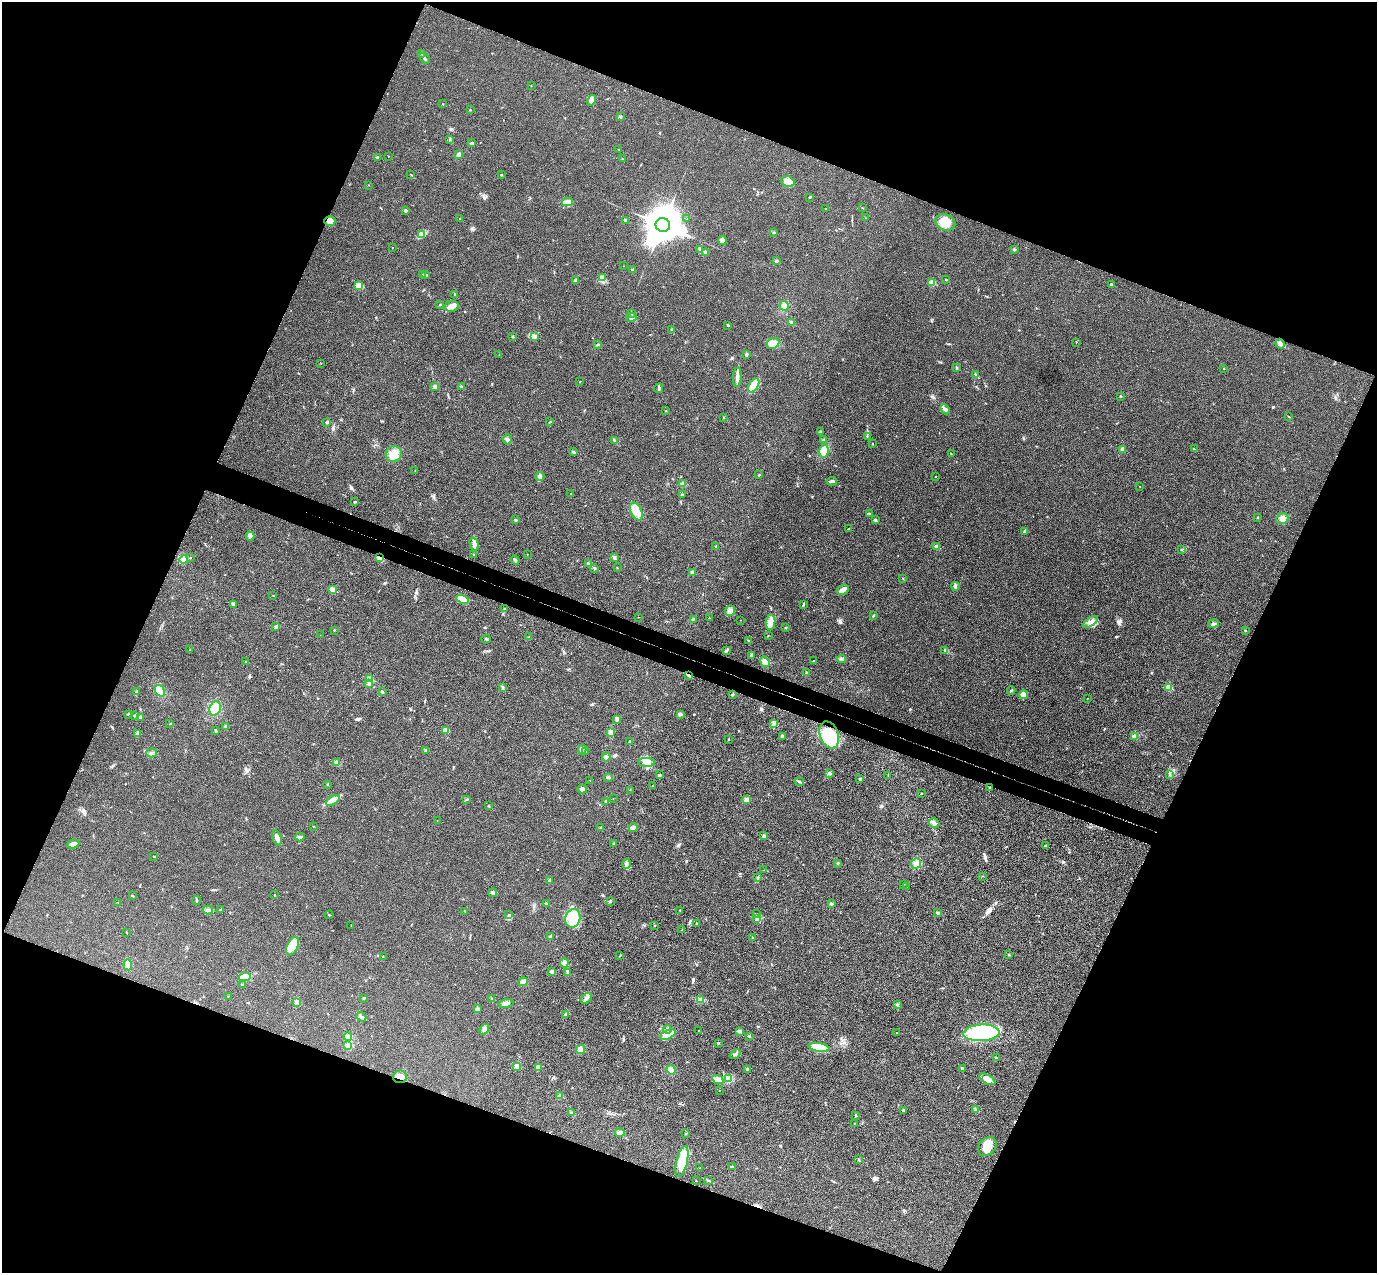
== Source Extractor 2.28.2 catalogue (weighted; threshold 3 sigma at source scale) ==
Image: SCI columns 31-5530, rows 325-5406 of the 5557 x 5599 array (HDU 1 of 3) = the unmasked area's bounding box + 8 px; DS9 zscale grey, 4 x 4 block average (1 PNG px = mean of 4 x 4 image px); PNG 1379 x 1275 px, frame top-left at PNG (2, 2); each listed source drawn as its Kron ellipse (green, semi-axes under 4 px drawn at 4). Shown black and unused: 44% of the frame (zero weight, under 3 of 4 exposures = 6% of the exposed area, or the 3 px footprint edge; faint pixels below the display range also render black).
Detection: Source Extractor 2.28.2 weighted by HDU 2 'WHT'. Background 0.0192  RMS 0.0061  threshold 0.0275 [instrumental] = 3 sigma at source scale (4.5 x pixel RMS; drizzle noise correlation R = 1.50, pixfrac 1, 0.05/0.05 arcsec/px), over >= 5 px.
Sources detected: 345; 2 inside a brighter object's white glare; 2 cosmic-ray / hot-pixel residue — neither listed nor drawn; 3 coinciding with a brighter row at this scale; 9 inside a brighter listed object's ellipse — not listed separately; the other 329 listed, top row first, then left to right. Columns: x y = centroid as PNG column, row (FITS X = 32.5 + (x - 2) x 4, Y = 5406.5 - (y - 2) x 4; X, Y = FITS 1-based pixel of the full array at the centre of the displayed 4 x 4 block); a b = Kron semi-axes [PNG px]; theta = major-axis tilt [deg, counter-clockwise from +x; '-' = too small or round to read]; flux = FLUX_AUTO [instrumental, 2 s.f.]
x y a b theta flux
422 53 2 2 - 1.4
424 58 6 2 -46 6.5
531 85 2 2 - 0.82
591 100 6 3 58 13
443 104 2 2 - 1.2
470 110 2 2 - 1.3
620 117 3 2 - 3.2
450 139 3 2 - 2.4
472 143 3 2 - 4.2
618 149 2 2 - 1.4
459 154 4 3 - 9.7
388 156 2 2 - 1.3
378 157 2 2 - 2
622 159 2 2 - 2.1
411 174 2 2 - 1.3
501 175 2 2 - 3.1
788 182 7 5 -28 34
369 185 2 2 - 0.97
809 197 2 2 - 2
567 202 5 3 - 19
863 208 2 2 - 1.1
826 209 2 2 - 2
405 210 3 2 - 3.5
865 218 2 2 - 0.8
459 219 2 2 - 0.85
687 219 2 2 - 1.7
626 220 2 2 - 14
330 221 5 5 - 23
945 222 10 8 -24 65
663 225 7 6 - 7500
774 232 2 2 - 2.3
422 234 3 2 - 5.3
722 240 4 4 - 14
392 247 2 2 - 1.1
700 249 2 2 - 2.8
1014 249 3 2 - 5.1
705 252 2 2 - 18
776 261 2 2 - 2.5
623 266 2 2 - 0.65
632 269 3 2 - 3.1
423 274 2 2 - 1.4
426 275 3 2 - 4.3
602 278 2 2 - 4.2
946 279 2 2 - 1.8
576 280 2 2 - 2.7
932 283 2 2 - 98
1111 284 2 2 - 13
359 285 4 3 - 9.3
455 294 3 2 - 1.6
440 304 2 2 - 1.9
451 306 7 5 6 18
784 306 5 4 - 31
631 313 3 2 - 3.6
632 318 5 2 - 6.9
792 323 3 3 - 4.8
728 325 2 2 - 7.3
671 330 3 2 - 3.1
512 336 2 2 - 1.9
535 337 3 2 - 9.8
1076 342 2 2 - 0.76
773 343 6 5 - 39
1280 344 5 3 - 8.1
598 345 2 2 - 2.5
499 354 2 2 - 1.1
746 354 3 3 - 4.8
321 363 2 2 - 0.91
956 367 2 2 - 2
1224 368 2 2 - 2.4
975 374 3 2 - 3.2
737 377 9 3 86 14
580 382 2 2 - 1.3
754 385 8 4 59 73
435 387 3 3 - 9.7
461 387 3 2 - 6.4
659 388 5 2 - 4.9
1121 396 2 2 - 1.6
945 409 5 3 - 11
666 411 2 2 - 1.3
1289 417 2 2 - 1.2
723 418 2 2 - 1.4
327 422 2 2 - 8.1
550 422 2 2 - 2
821 432 2 2 - 3.8
867 436 2 2 - 1.6
507 439 5 2 - 5.2
824 439 2 2 - 1.9
615 440 4 2 - 3.5
872 444 2 2 - 1.9
1122 449 3 3 - 6.6
1194 449 3 2 - 2.3
824 451 7 4 81 50
573 452 3 2 - 5.2
951 453 2 2 - 1.3
394 454 8 8 - 41
415 471 2 2 - 1.8
759 475 2 2 - 2.2
540 476 5 3 - 7.5
936 477 2 2 - 1.1
832 481 5 2 - 9
682 484 2 2 - 42
1140 487 2 2 - 1.2
571 494 2 2 - 1.4
682 494 3 2 - 3
355 502 2 2 - 7.4
636 511 9 5 -66 31
869 514 4 2 - 4
1257 518 2 2 - 1.4
1282 519 6 5 - 17
515 520 2 2 - 5
875 520 3 2 - 3.6
848 529 2 2 - 2.4
1024 531 2 2 - 2.2
250 536 4 2 - 6.4
474 544 7 3 -75 13
716 547 3 2 - 2.7
937 547 2 2 - 43
1181 549 2 2 - 3.3
473 554 3 2 - 1.3
527 554 2 2 - 0.94
190 558 2 2 - 1.5
379 558 4 3 - 8.8
614 558 3 2 - 6.6
184 559 4 4 - 12
515 560 5 2 - 6
588 564 4 3 - 6.4
594 568 2 2 - 2.6
617 568 2 2 - 1.6
693 572 2 2 - 25
903 578 2 2 - 1.4
955 586 4 2 - 4.7
333 590 2 2 - 87
843 590 6 4 19 14
273 596 2 2 - 1.6
462 599 6 4 -21 39
233 604 3 2 - 2.2
803 604 4 2 - 3.4
505 609 2 2 - 10
730 611 5 4 - 15
873 616 2 2 - 2.5
638 617 2 2 - 0.88
709 618 2 2 - 2.9
693 619 3 2 - 4
741 620 2 2 - 0.75
770 622 7 5 83 27
1091 622 8 3 33 13
1213 623 5 2 - 9.9
276 627 3 2 - 9.4
786 628 2 2 - 1.2
334 630 2 2 - 5.9
1245 630 2 2 - 5.2
320 635 2 2 - 0.49
768 636 2 2 - 1.1
529 637 2 2 - 2.3
486 639 4 2 - 4.3
748 640 2 2 - 2.2
190 650 2 2 - 2
726 650 3 2 - 2.7
945 650 2 2 - 1.2
751 656 3 2 - 7.8
842 659 4 3 - 7.1
814 660 2 2 - 1
245 662 2 2 - 2.6
765 662 5 4 - 17
806 672 2 2 - 1.7
689 675 4 2 - 4.9
370 679 2 2 - 100
369 684 2 2 - 11
1169 687 2 2 - 110
503 688 2 2 - 1.6
1011 690 4 2 - 3.7
160 691 6 4 -56 47
136 692 3 2 - 2
382 692 2 2 - 5.8
733 695 3 2 - 3.8
1023 695 4 3 - 33
1087 698 2 2 - 0.88
215 708 7 5 68 46
129 714 3 2 - 4.4
680 714 3 3 - 6.7
135 715 4 2 - 5.9
140 717 3 2 - 4
617 719 3 3 - 6
170 724 2 2 - 1.7
774 724 2 2 - 1.7
225 727 2 2 - 5
446 730 4 3 - 31
216 731 3 2 - 3.5
611 732 4 3 - 22
138 733 3 3 - 7.9
829 735 14 9 -70 150
782 736 3 3 - 6.4
1134 736 4 3 - 7.4
728 739 2 2 - 1
630 742 2 2 - 6.7
582 749 5 4 - 12
425 751 3 2 - 6.7
586 751 3 2 - 4.3
152 753 5 3 - 6.7
606 757 4 4 - 8.4
337 762 3 3 - 5.1
646 762 8 4 -1 22
829 773 3 2 - 3.8
659 775 2 2 - 4.6
888 775 2 2 - 1
1169 775 2 2 - 1.8
608 777 3 3 - 5.9
860 778 3 2 - 3
590 780 2 2 - 1.2
799 782 5 2 - 4.6
327 785 2 2 - 1.2
652 786 2 2 - 1.3
990 788 3 2 - 3.6
582 789 5 4 - 9.5
630 790 2 2 - 0.95
922 793 2 2 - 1.2
613 798 2 2 - 0.75
467 799 3 2 - 3.3
333 800 8 3 30 15
746 800 4 3 - 7
605 801 3 2 - 1.9
488 806 3 2 - 2.7
437 821 2 2 - 0.91
934 823 5 3 - 14
313 826 2 2 - 1.8
633 827 4 3 - 9.2
601 828 2 2 - 14
764 836 2 2 - 18
300 837 4 3 - 6.1
277 838 8 3 -75 16
614 843 3 2 - 2.2
73 844 6 4 17 13
1045 845 2 2 - 4.2
154 856 2 2 - 2.6
837 863 2 2 - 3.9
626 864 5 3 - 8.6
916 864 5 5 - 16
764 870 2 2 - 0.65
983 876 2 2 - 1.3
758 878 3 2 - 3.3
549 881 4 2 - 8.3
903 884 2 2 - 1.2
907 886 2 2 - 0.85
493 893 4 3 - 5.7
274 895 2 2 - 1.6
132 896 3 2 - 2.5
196 900 4 2 - 3.9
610 901 3 2 - 3.6
118 902 2 2 - 1.2
546 904 2 2 - 18
831 904 2 2 - 4.6
208 910 5 2 - 5.1
220 910 3 2 - 3.1
680 910 2 2 - 1.3
464 911 2 2 - 2.6
937 913 3 2 - 5.2
756 914 2 2 - 1.4
329 915 4 2 - 3.1
509 915 3 2 - 3.3
573 918 9 7 69 47
756 918 3 2 - 3.4
696 924 2 2 - 3.8
351 925 2 2 - 0.77
655 926 2 2 - 1.8
682 930 2 2 - 1.3
126 932 2 2 - 1.7
550 937 2 2 - 3.7
752 938 2 2 - 1.6
293 946 10 5 67 44
1009 955 3 2 - 2.4
383 956 2 2 - 1
620 956 2 2 - 0.87
564 963 4 4 - 14
128 965 6 4 -85 18
552 972 2 2 - 34
568 972 4 2 - 9.5
245 977 6 4 13 42
523 982 5 3 - 21
242 985 3 2 - 4.4
228 996 2 2 - 1.5
363 998 2 2 - 1.2
492 998 3 2 - 2.9
586 998 6 3 35 8.9
701 999 3 3 - 5.3
297 1002 4 3 - 12
506 1003 8 2 11 15
897 1005 3 2 - 3.5
478 1009 3 2 - 6.3
566 1014 2 2 - 2
361 1017 5 2 - 6.3
484 1029 6 4 52 11
667 1029 4 3 - 10
699 1030 2 2 - 1
740 1031 3 2 - 4.4
897 1033 2 2 - 1.8
981 1033 18 8 4 340
668 1035 8 3 24 59
348 1036 4 3 - 8.6
749 1036 2 2 - 2.1
718 1043 2 2 - 2.5
348 1045 4 3 - 6.1
819 1047 10 4 -9 120
581 1049 5 4 - 19
735 1054 6 2 36 4.9
996 1058 2 2 - 12
517 1066 3 3 - 13
538 1067 4 3 - 7.2
962 1068 2 2 - 11
747 1069 3 2 - 3.4
671 1070 5 4 - 21
400 1077 7 6 - 22
718 1079 6 4 -27 19
729 1079 3 2 - 5.4
987 1079 9 4 -29 21
719 1090 2 2 - 0.9
560 1096 2 2 - 48
976 1109 2 2 - 2.3
903 1110 2 2 - 9.5
571 1113 3 2 - 2.8
855 1115 2 2 - 2.1
854 1123 2 2 - 0.96
620 1133 5 3 - 10
685 1134 2 2 - 1.5
987 1146 10 8 45 57
858 1160 3 2 - 1.9
682 1162 16 5 77 110
732 1166 2 2 - 2.5
700 1168 2 2 - 0.84
708 1180 2 2 - 1.7
696 1181 2 2 - 1.6
Overlapping masked pixels (flux is a lower limit): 4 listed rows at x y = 379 558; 689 675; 990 788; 400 1077
Diffuse or blended objects may show on this block-average render without a row.